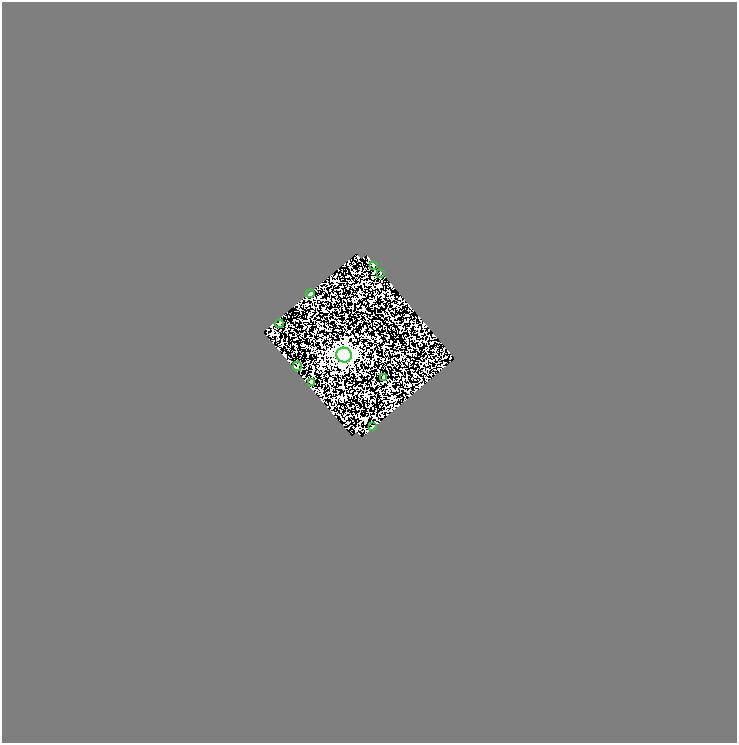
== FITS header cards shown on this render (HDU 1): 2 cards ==
NAXIS1  =                  735
NAXIS2  =                  741

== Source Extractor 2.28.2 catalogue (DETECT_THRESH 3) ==
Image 735 x 741 px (HDU 1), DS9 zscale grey, 1 PNG px = 1 image px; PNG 739 x 745 px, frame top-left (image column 1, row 741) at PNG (2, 2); each listed source drawn as its Kron ellipse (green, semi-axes under 4 px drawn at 4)
Background 0.102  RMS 0.051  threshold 0.152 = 3 sigma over >= 5 px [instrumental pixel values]
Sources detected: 9; all 9 listed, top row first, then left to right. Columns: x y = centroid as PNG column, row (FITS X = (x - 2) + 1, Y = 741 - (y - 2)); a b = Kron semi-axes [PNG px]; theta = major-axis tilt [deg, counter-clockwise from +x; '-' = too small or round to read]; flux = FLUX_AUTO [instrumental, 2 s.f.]
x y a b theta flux
374 265 4 2 - 2.1
380 273 4 2 - 2.3
310 294 4 2 - 3.7
279 324 4 3 - 5
344 355 8 7 - 1800
297 366 5 2 - 3.2
384 378 3 3 - 9.2
312 383 4 2 - 3.3
373 426 4 2 - 2.3